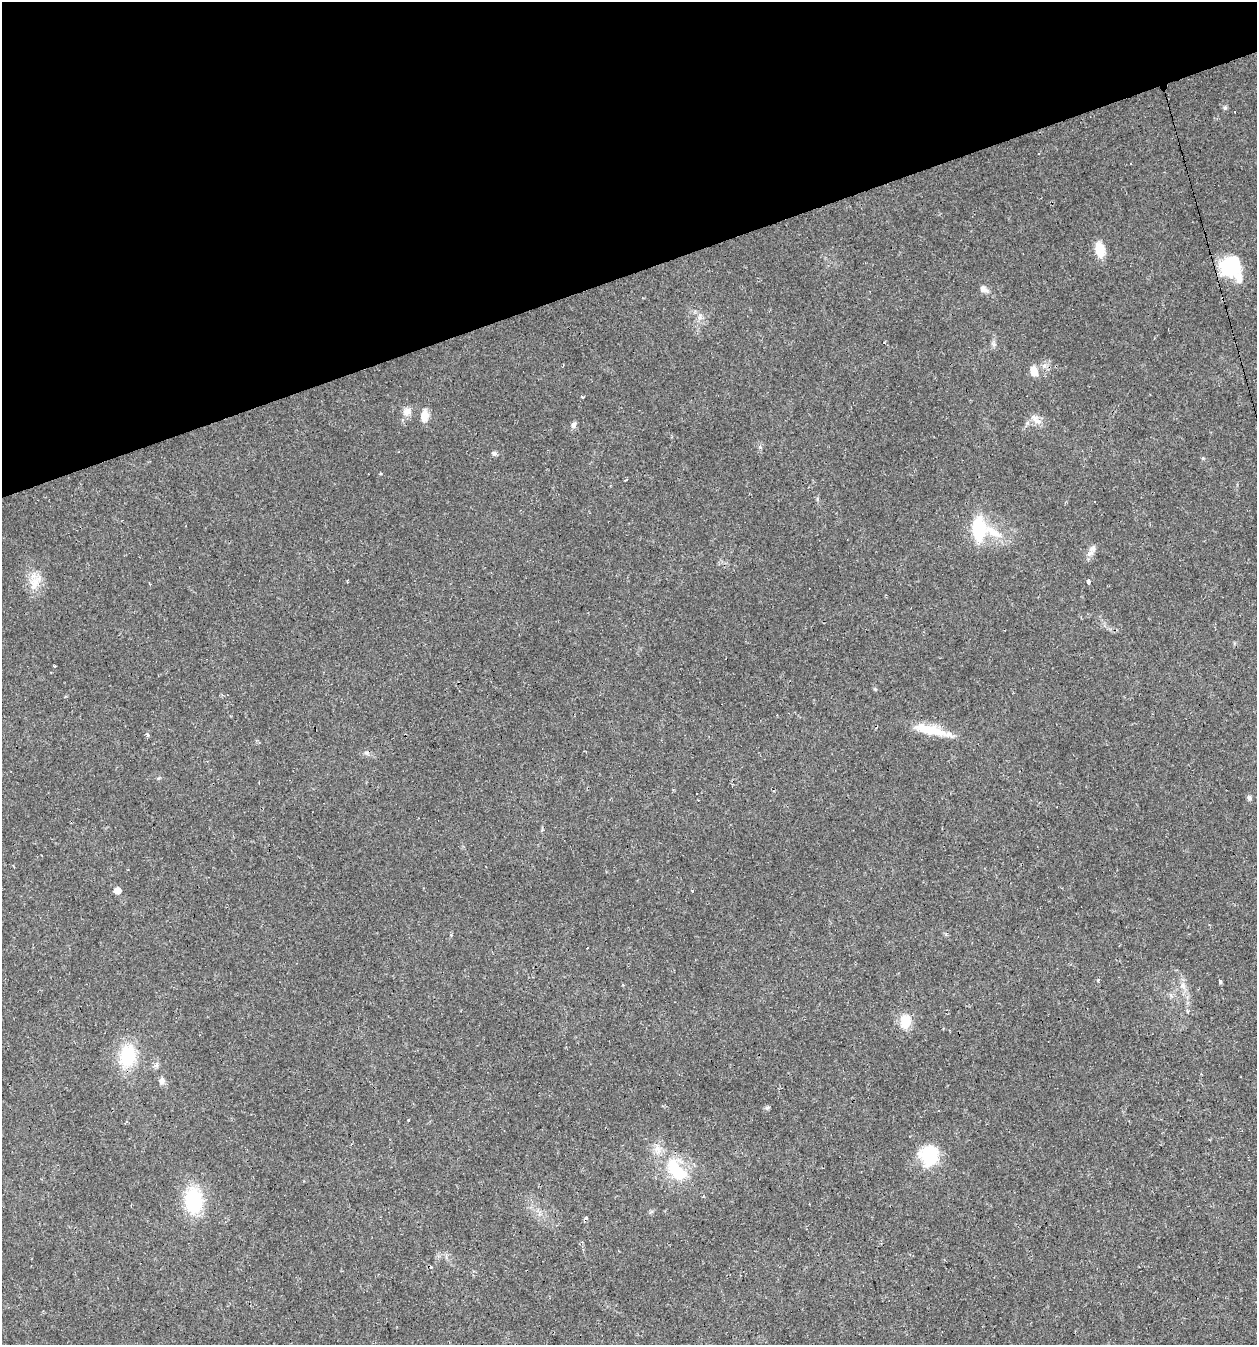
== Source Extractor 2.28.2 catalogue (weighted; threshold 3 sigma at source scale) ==
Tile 3 of 4 x 4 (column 3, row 1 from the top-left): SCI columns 2571-3825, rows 4029-5371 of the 5194 x 5371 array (HDU 1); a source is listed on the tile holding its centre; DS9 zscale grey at full resolution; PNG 1259 x 1347 px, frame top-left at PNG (2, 2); no overlay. Shown black and unused: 20% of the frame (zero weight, under 2 of 3 exposures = <1% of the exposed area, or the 3 px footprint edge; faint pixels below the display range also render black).
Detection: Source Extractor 2.28.2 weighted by HDU 2 'WHT'; one run over the whole footprint, this tile lists its part. Background 0.0241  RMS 0.0031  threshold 0.0139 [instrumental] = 3 sigma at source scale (4.5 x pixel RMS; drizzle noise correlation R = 1.50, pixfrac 1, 0.0396/0.0396 arcsec/px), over >= 5 px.
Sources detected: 51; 1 inside a brighter object's white glare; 9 cosmic-ray / hot-pixel residue — not listed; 2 inside a brighter listed object's ellipse — not listed separately; the other 39 listed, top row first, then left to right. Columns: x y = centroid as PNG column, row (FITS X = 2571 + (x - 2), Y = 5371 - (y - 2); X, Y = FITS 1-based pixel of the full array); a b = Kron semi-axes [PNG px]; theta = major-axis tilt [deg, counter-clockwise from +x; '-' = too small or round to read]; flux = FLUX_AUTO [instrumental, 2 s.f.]
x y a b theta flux
1225 108 6 5 - 0.55
1235 112 3 3 - 0.91
1130 164 3 3 - 0.53
1100 250 17 10 -80 5.4
1229 267 20 17 -2 17
983 289 10 7 -44 1.7
700 317 10 6 -73 1.4
1034 371 14 8 -74 2.9
582 397 4 2 - 0.33
408 411 11 9 11 2
424 416 15 9 84 2.8
1037 421 12 7 -15 2
574 425 8 7 - 0.98
760 447 6 4 -46 0.44
494 453 7 5 -22 0.71
626 480 3 2 - 0.59
980 529 29 24 -36 19
1093 548 13 7 51 1.7
347 581 4 2 - 0.44
1088 582 4 3 - 5.1
34 583 21 11 74 4.6
54 666 3 3 - 0.75
930 730 47 10 -14 9.3
148 735 6 4 -73 0.51
366 753 7 5 -40 0.73
697 794 2 2 - 0.27
1249 798 7 5 -61 0.75
117 890 5 5 - 3.3
1098 980 4 4 - 0.36
1220 981 3 3 - 1.2
1182 985 9 6 88 1.4
905 1021 20 14 72 4.8
128 1056 24 17 82 15
156 1065 9 5 61 0.9
162 1081 9 8 - 1.3
767 1107 8 3 19 0.49
929 1156 19 15 -86 18
677 1171 32 17 -51 15
193 1201 28 19 -86 18
Unlisted compact peaks at least as high as the median listed source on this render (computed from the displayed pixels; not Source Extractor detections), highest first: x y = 1203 458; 994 344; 875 689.